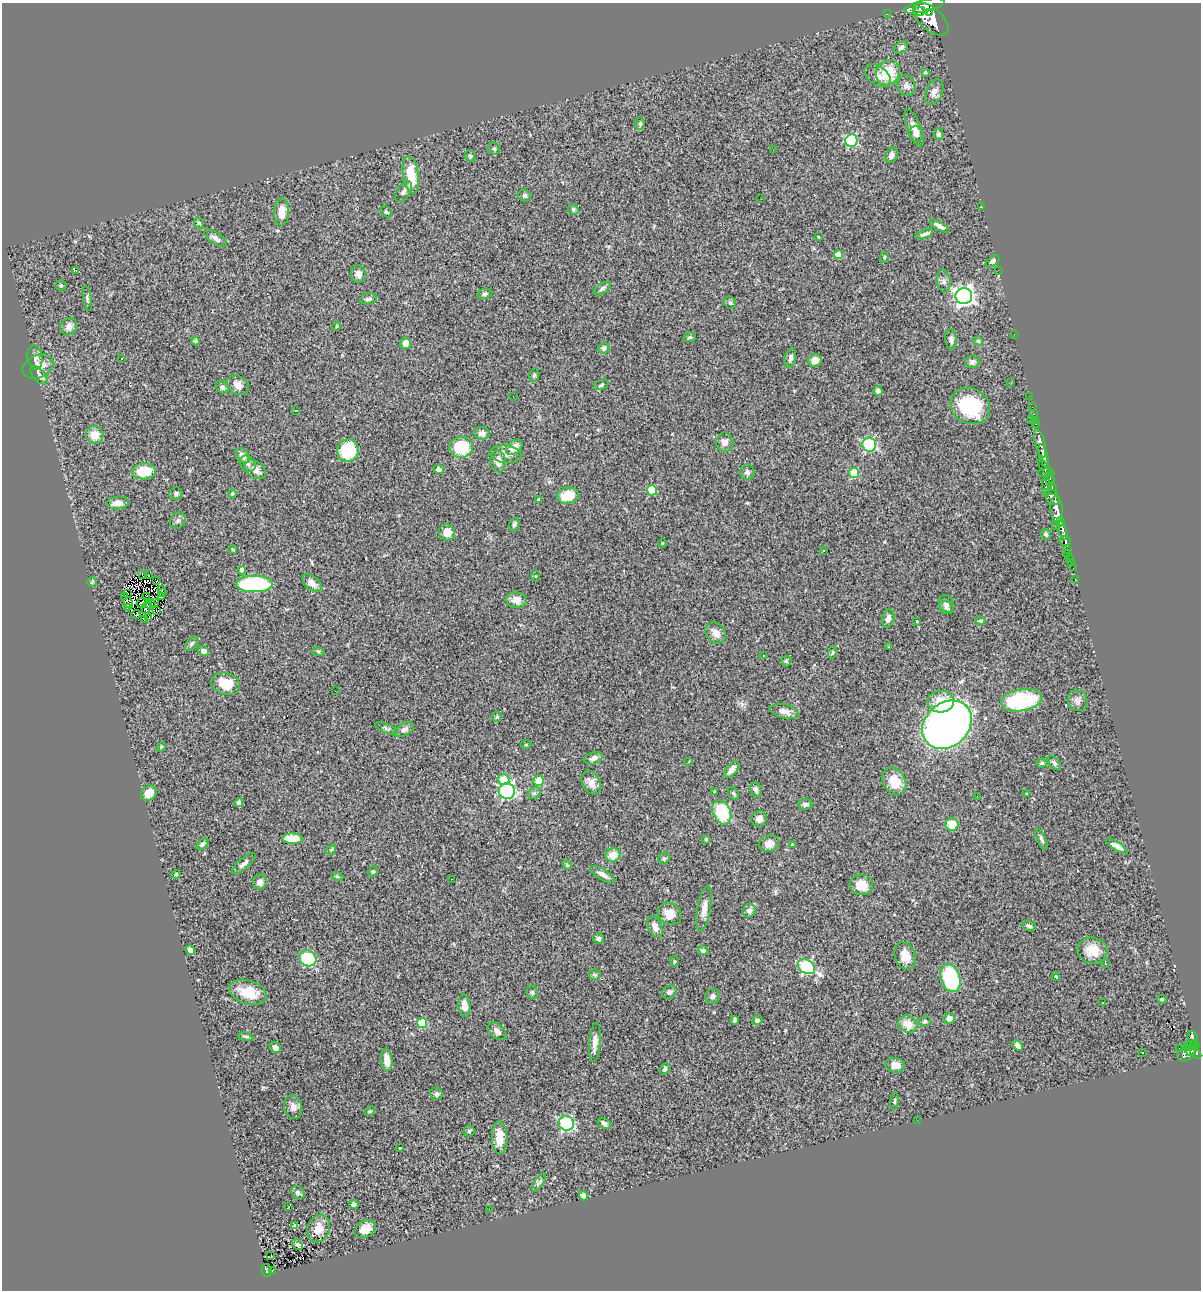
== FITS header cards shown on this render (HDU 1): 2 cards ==
NAXIS1  =                 1199
NAXIS2  =                 1288

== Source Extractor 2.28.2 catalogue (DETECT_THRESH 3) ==
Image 1199 x 1288 px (HDU 1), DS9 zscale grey, 1 PNG px = 1 image px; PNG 1203 x 1292 px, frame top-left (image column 1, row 1288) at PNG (2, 3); each listed source drawn as its Kron ellipse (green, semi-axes under 4 px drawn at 4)
Background 1.25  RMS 0.076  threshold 0.228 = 3 sigma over >= 5 px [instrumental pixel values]
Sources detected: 290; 4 with non-positive FLUX_AUTO (blend fragments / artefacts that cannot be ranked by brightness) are neither listed nor drawn; the other 286 listed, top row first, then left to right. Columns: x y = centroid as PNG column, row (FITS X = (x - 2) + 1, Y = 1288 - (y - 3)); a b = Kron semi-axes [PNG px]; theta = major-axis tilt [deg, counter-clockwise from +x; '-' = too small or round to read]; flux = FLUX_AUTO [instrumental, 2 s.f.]
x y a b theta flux
924 6 21 6 14 5600
920 11 5 4 - 890
930 12 3 2 - 320
887 14 2 2 - 13
931 19 21 11 -41 6800
901 48 7 5 34 16
925 72 4 3 - 6.4
888 73 13 11 58 160
878 76 14 9 -37 40
906 86 10 9 - 24
934 92 13 8 64 32
640 123 6 4 -90 8.2
914 128 19 7 -68 35
916 134 8 6 -79 27
939 134 6 5 - 12
851 141 6 6 - 380
494 149 6 6 - 11
773 150 2 2 - 22
891 155 8 6 70 19
470 156 6 5 - 7.8
411 175 18 8 -81 140
404 192 11 6 57 18
524 196 6 6 - 14
761 199 2 2 - 2.8
981 207 2 2 - 3.1
573 209 5 5 - 8.6
282 212 13 7 88 65
386 212 6 5 - 8.2
199 223 6 4 -48 6.9
940 226 11 4 -28 24
924 234 9 3 18 14
818 237 3 2 - 3.8
215 238 13 6 -35 23
838 255 4 4 - 65
884 257 5 3 - 5
993 261 8 4 36 12
75 270 3 2 - 37
998 270 2 2 - 7.2
358 274 9 7 -84 28
944 281 11 6 -81 18
61 285 5 5 - 6.5
602 289 9 5 33 12
485 294 7 5 10 12
964 296 8 8 - 2000
87 299 12 3 -82 9.4
368 299 9 5 12 14
730 303 6 5 - 10
336 326 4 3 - 4.1
69 327 9 8 - 31
1014 334 2 2 - 9.9
690 337 6 4 16 8.3
951 339 10 5 -85 17
195 341 4 3 - 7
978 341 4 4 - 6.8
406 343 6 5 - 49
604 348 5 5 - 13
35 358 12 7 -82 25
121 358 3 2 - 5.9
790 358 9 5 76 20
815 360 7 6 - 46
972 362 7 6 - 16
38 367 16 11 24 52
39 375 11 6 -48 21
534 375 7 5 77 8.2
1011 383 2 2 - 2.5
238 385 12 9 -35 42
601 385 7 5 24 9
222 387 7 5 -34 17
878 391 5 4 - 17
513 396 2 2 - 2.2
1029 396 2 2 - 9.4
970 406 20 17 -30 320
1032 407 2 2 - 12
295 410 3 2 - 3.2
1033 414 3 2 - 37
1032 419 3 2 - 32
1035 420 2 2 - 19
1036 424 3 2 - 32
482 433 8 6 -5 23
95 435 9 9 - 66
725 442 9 9 - 26
1040 443 14 5 -75 1700
869 445 7 7 - 410
461 447 12 10 3 180
514 447 9 6 37 51
348 451 11 11 - 220
506 454 16 9 -7 32
243 456 8 6 -50 29
1044 456 12 4 -75 2400
498 462 11 7 -84 41
248 464 9 7 -45 19
1045 467 10 3 -51 400
439 469 5 4 - 13
256 470 11 8 -38 45
144 471 12 8 3 140
747 472 7 7 - 16
854 473 5 5 - 150
1046 473 8 4 0 570
1050 479 6 4 -68 550
1046 486 9 4 -90 320
1052 488 6 3 -80 450
652 490 5 5 - 120
176 494 6 6 - 11
232 494 4 3 - 5.7
568 495 11 8 8 120
1052 497 9 6 -49 1500
538 499 4 3 - 5.5
118 503 11 6 6 35
1057 510 13 6 -83 3200
178 520 9 7 57 15
1060 522 5 3 - 860
514 524 6 5 - 11
1055 525 2 2 - 12
1062 530 10 4 -71 1400
447 532 8 8 - 49
1046 534 5 5 - 8.7
1065 541 5 4 - 400
662 543 4 3 - 3.8
232 549 4 2 - 4.9
1067 549 3 3 - 300
824 550 3 3 - 10
1067 554 2 2 - 18
1070 559 3 3 - 50
1071 563 3 2 - 8.5
1073 568 2 2 - 9.5
242 570 4 4 - 28
143 575 3 2 - 3.8
148 575 3 2 - 6.9
535 576 5 3 - 4.5
1075 579 3 2 - 12
157 581 3 3 - 8
92 582 5 5 - 5.7
312 583 11 6 -42 34
254 584 18 8 0 600
162 590 3 2 - 7.2
127 593 2 2 - 4.4
163 593 4 2 - 5.3
124 596 3 2 - 3.9
147 596 4 2 - 3.3
162 597 4 3 - 9.7
516 600 10 8 -7 40
142 602 6 3 52 4.5
128 603 6 4 -60 7.8
155 603 4 2 - 7.5
151 604 5 2 - 4
947 604 9 7 -58 16
946 607 8 6 -27 13
127 608 3 2 - 3.7
146 608 6 2 77 2.9
157 610 2 2 - 3.9
136 615 5 2 - 8.6
148 618 3 2 - 5.1
888 618 9 6 77 23
145 619 3 2 - 9
917 621 3 2 - 5.6
980 621 5 4 - 7.3
716 633 11 9 -45 40
192 644 8 5 46 9.9
889 647 3 2 - 5.1
203 651 6 5 - 20
318 651 6 4 -17 6.1
833 652 6 4 72 6.7
764 655 3 2 - 4.9
786 661 5 5 - 8.6
226 684 14 10 -18 92
335 691 2 2 - 2.8
1022 700 21 11 10 400
1077 701 11 10 - 24
941 702 13 11 3 100
785 711 14 7 -14 37
497 716 5 5 - 6.6
947 725 27 21 42 3200
386 728 12 4 -22 11
404 729 10 6 27 18
526 745 5 3 - 4.4
161 747 5 4 - 4.5
593 758 10 5 19 25
689 761 2 2 - 3.2
1042 763 6 4 1 8.7
1054 763 8 5 -49 13
732 769 9 5 54 34
504 780 5 5 - 130
539 781 5 5 - 170
894 781 14 11 -60 93
591 783 12 9 -62 39
756 790 8 5 -68 17
507 791 8 8 - 660
715 792 3 3 - 5.3
149 793 8 7 - 69
534 793 7 5 43 11
734 793 7 5 -55 8.9
1027 794 3 2 - 4
977 796 2 2 - 3.9
239 803 4 4 - 14
805 804 7 5 6 15
722 812 12 8 -66 250
759 819 8 7 - 28
952 824 6 6 - 97
292 839 10 5 -2 120
706 839 4 3 - 5.8
1042 839 11 4 -67 12
203 844 7 4 42 11
769 844 10 8 18 36
792 844 3 2 - 4.2
1117 846 12 4 -30 29
331 850 6 3 58 6.3
613 855 7 7 - 57
664 859 6 5 - 10
244 864 15 5 40 22
567 865 5 4 - 5.7
373 871 6 4 66 7.6
176 874 4 4 - 5.2
602 874 14 5 -29 25
337 876 6 4 -20 6.1
451 879 2 2 - 5.7
260 882 7 6 - 31
861 885 12 10 -7 66
704 909 22 6 80 43
749 911 7 6 - 21
670 914 12 10 -37 52
1029 926 7 5 -23 11
655 927 12 6 -70 41
599 939 5 5 - 11
190 950 5 4 - 21
703 950 5 4 - 11
1092 950 15 13 -9 88
905 956 14 10 -69 59
308 958 9 7 -36 220
674 961 5 3 - 5.8
1105 963 5 3 - 6.4
807 967 9 6 -33 500
595 975 6 5 - 9.4
1056 976 4 3 - 5.4
950 978 14 9 -73 460
248 992 19 11 -17 120
532 992 7 5 -62 11
669 992 8 6 31 14
713 996 8 7 - 18
1162 999 5 4 - 5.3
1103 1003 3 2 - 6.8
464 1006 11 6 -83 48
949 1018 5 5 - 25
735 1020 4 3 - 8.7
757 1020 5 4 - 12
925 1021 6 5 - 7.2
422 1023 5 5 - 160
908 1024 10 8 -29 61
497 1031 11 7 -41 25
246 1037 8 4 -8 9.4
1193 1038 7 5 -70 230
595 1042 19 5 85 42
1194 1043 4 3 - 170
1018 1045 6 4 -48 15
1191 1046 8 4 7 120
275 1047 6 5 - 20
1179 1048 2 2 - 15
1190 1051 6 2 -38 270
1142 1053 3 2 - 5.2
1187 1053 10 7 38 510
1196 1053 7 4 -47 720
387 1060 11 5 -83 51
895 1065 9 7 -10 45
665 1069 6 4 70 9.7
436 1094 6 6 - 16
895 1101 9 3 84 7.2
293 1107 12 8 -74 30
370 1111 5 4 - 6.7
917 1120 2 2 - 11
566 1123 7 7 - 510
604 1123 7 5 -29 15
469 1131 6 5 - 10
499 1138 16 8 -89 81
400 1148 3 3 - 9.9
539 1182 11 4 55 14
298 1193 7 5 -45 13
583 1196 5 4 - 56
354 1204 5 4 - 10
289 1207 3 2 - 14
489 1209 2 2 - 3
295 1226 4 3 - 9.5
319 1228 14 11 68 54
365 1229 11 8 29 57
297 1245 6 4 -45 9.1
271 1256 2 2 - 5
266 1270 6 5 - 130
272 1271 3 3 - 8.6
At the frame edge (FLAGS 8, measured only in part): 1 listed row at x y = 924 6
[4 non-positive-flux detections neither listed nor drawn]